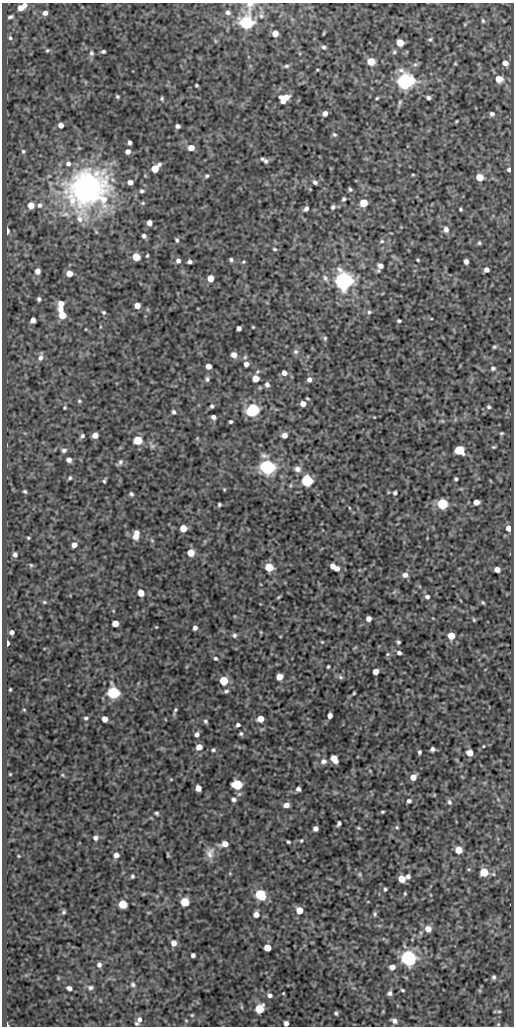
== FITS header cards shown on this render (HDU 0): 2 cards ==
NAXIS1  =                  512
NAXIS2  =                 1024

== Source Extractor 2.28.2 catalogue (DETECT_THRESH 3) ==
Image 512 x 1024 px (HDU 0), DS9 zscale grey, 1 PNG px = 1 image px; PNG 516 x 1028 px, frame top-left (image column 1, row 1024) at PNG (2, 3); no overlay
Background 85.2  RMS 0.58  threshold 1.74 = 3 sigma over >= 5 px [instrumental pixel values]
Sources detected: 286; all 286 listed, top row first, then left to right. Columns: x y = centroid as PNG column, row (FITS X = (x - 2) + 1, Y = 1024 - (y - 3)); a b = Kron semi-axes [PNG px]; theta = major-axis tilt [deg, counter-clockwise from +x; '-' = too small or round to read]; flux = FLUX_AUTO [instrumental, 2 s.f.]
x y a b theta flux
24 5 6 6 - 180
21 8 6 6 - 340
228 12 5 5 - 110
45 13 6 6 - 190
261 16 7 5 -87 87
10 17 8 5 17 93
483 21 6 5 - 68
246 23 9 6 78 8200
465 24 5 4 - 44
324 33 5 3 - 37
275 34 5 5 - 390
10 38 6 5 - 78
430 39 6 5 - 60
215 41 6 3 -71 41
400 42 5 5 - 650
323 47 5 5 - 83
47 50 5 4 - 55
103 51 4 3 - 76
394 52 6 5 - 63
91 53 7 6 - 110
371 62 5 5 - 910
455 63 4 3 - 40
505 63 6 5 - 230
415 64 6 5 - 86
286 66 7 5 1 79
317 70 3 3 - 36
499 79 7 6 - 450
405 81 7 7 - 15000
196 85 3 3 - 58
117 96 4 3 - 54
286 97 13 6 -2 430
377 98 3 3 - 41
428 98 4 4 - 98
162 99 5 5 - 59
283 101 5 4 - 190
400 103 9 4 75 74
325 113 5 4 - 170
492 114 6 5 - 120
456 121 3 2 - 38
61 125 5 4 - 230
177 126 5 4 - 110
334 134 6 5 - 70
129 142 4 3 - 110
191 148 5 5 - 440
23 151 5 5 - 58
128 152 4 4 - 190
262 159 4 3 - 54
266 161 6 6 - 91
68 164 7 6 - 150
155 168 8 5 45 870
509 170 5 5 - 110
413 175 5 3 - 38
207 176 5 4 - 75
479 177 5 5 - 770
130 182 5 4 - 200
315 182 5 4 - 100
87 188 56 47 49 9300
310 189 3 3 - 30
350 189 5 4 - 70
142 191 6 5 - 84
103 199 11 9 -79 480
343 199 5 4 - 69
143 203 6 5 - 58
364 203 5 5 - 980
31 205 5 5 - 470
40 205 7 6 - 140
333 207 6 5 - 94
306 209 5 4 - 120
460 209 3 3 - 54
149 223 5 4 - 190
446 229 7 7 - 190
7 231 5 3 - 220
144 236 5 4 - 120
177 240 6 4 -71 76
382 241 7 5 14 81
479 243 5 5 - 68
274 249 5 4 - 57
147 256 4 3 - 48
136 257 5 5 - 840
231 260 4 4 - 75
418 260 3 3 - 44
178 261 6 6 - 120
466 261 5 4 - 180
189 262 4 4 - 120
244 262 5 4 - 49
380 266 7 6 - 210
486 270 5 5 - 190
38 271 6 5 - 220
69 273 5 5 - 410
210 278 5 5 - 510
325 278 10 6 -59 120
343 281 7 6 - 23000
39 299 5 4 - 84
61 303 6 6 - 310
137 305 5 5 - 360
60 309 7 6 - 280
103 312 5 4 - 66
369 312 6 6 - 75
62 315 6 6 - 600
431 319 5 3 - 32
33 320 5 5 - 230
399 321 4 3 - 65
253 327 3 3 - 34
239 328 4 4 - 140
86 329 4 2 - 27
325 338 6 5 - 63
494 347 5 4 - 63
296 352 6 6 - 100
234 355 5 5 - 290
41 357 11 6 79 180
245 357 5 5 - 61
246 364 5 4 - 180
208 366 5 4 - 310
493 368 7 5 11 92
284 373 5 5 - 210
207 379 7 5 84 97
255 379 6 5 - 480
309 379 5 5 - 150
267 385 6 5 - 120
79 401 5 4 - 61
303 404 6 5 - 310
212 406 4 4 - 80
489 407 5 5 - 74
65 408 4 3 - 46
253 410 6 6 - 6600
173 412 4 4 - 87
213 417 5 4 - 130
374 417 3 2 - 28
442 421 5 5 - 53
231 422 4 3 - 66
501 433 5 4 - 52
95 435 5 5 - 310
284 435 6 5 - 220
82 436 6 5 - 94
138 440 6 5 - 1400
152 446 8 6 0 100
494 447 5 4 - 51
64 450 7 5 11 100
459 450 6 6 - 2100
265 456 12 6 -11 130
69 460 5 4 - 160
120 462 9 5 42 110
267 467 6 6 - 15000
297 469 8 7 - 200
70 478 5 4 - 64
456 479 4 3 - 67
104 481 5 3 - 62
307 481 6 6 - 4600
224 489 4 3 - 40
25 491 3 3 - 61
388 492 5 3 - 36
395 493 4 4 - 84
131 494 5 4 - 75
476 502 5 5 - 330
219 504 4 3 - 62
442 504 6 5 - 3900
183 528 5 5 - 720
508 528 5 5 - 290
136 535 9 5 76 410
28 538 3 3 - 44
152 540 6 5 - 58
74 545 5 4 - 250
191 553 5 5 - 780
15 555 4 4 - 110
31 565 5 4 - 45
332 566 5 4 - 260
269 567 6 5 - 1400
337 569 4 4 - 170
497 569 5 5 - 240
405 575 6 6 - 200
394 592 6 4 71 56
141 593 6 5 - 420
278 597 4 2 - 42
427 597 6 5 - 110
44 602 6 4 -21 48
483 602 5 3 - 54
368 619 5 5 - 220
474 620 4 3 - 48
115 623 5 5 - 480
156 627 3 3 - 30
195 628 4 4 - 130
12 632 4 4 - 150
261 632 4 4 - 37
234 635 6 6 - 96
451 636 5 5 - 670
322 642 4 4 - 36
398 642 4 3 - 69
7 643 5 3 - 190
399 653 4 4 - 110
388 654 5 4 - 49
216 658 5 4 - 69
328 667 4 3 - 49
376 672 5 5 - 340
279 677 5 5 - 430
340 677 8 5 -27 80
224 681 5 5 - 1600
10 689 3 2 - 46
226 691 6 4 10 85
113 693 6 6 - 5900
354 693 3 2 - 39
24 710 4 4 - 40
175 711 8 3 70 84
330 716 5 4 - 180
86 718 5 4 - 75
104 719 5 5 - 400
260 719 5 5 - 480
205 721 6 4 -47 72
238 725 4 3 - 92
197 734 6 5 - 140
241 734 5 5 - 71
483 746 3 2 - 32
199 747 5 5 - 450
432 749 4 4 - 120
213 750 5 4 - 65
419 752 4 3 - 83
469 753 5 5 - 380
334 759 7 5 -55 560
323 761 8 6 7 180
370 771 5 3 - 32
10 774 3 3 - 34
62 775 5 4 - 43
413 777 6 5 - 370
171 779 5 3 - 37
237 785 6 5 - 2700
198 788 5 5 - 330
298 789 4 4 - 120
434 795 4 2 - 30
234 799 5 5 - 120
409 801 5 4 - 98
449 802 7 6 - 110
286 805 6 5 - 230
383 812 4 3 - 51
156 813 5 4 - 69
339 823 5 4 - 100
397 827 5 4 - 53
358 828 5 4 - 50
316 829 5 5 - 170
95 838 5 5 - 130
301 840 5 4 - 46
288 842 4 3 - 61
225 844 7 5 10 360
458 850 5 5 - 710
210 853 17 11 76 310
116 855 5 5 - 230
168 855 4 2 - 41
18 856 4 3 - 32
484 872 5 5 - 1200
230 874 5 3 - 34
359 874 5 5 - 58
132 876 4 4 - 73
408 876 6 5 - 97
402 879 6 5 - 600
385 889 4 3 - 67
405 894 5 4 - 48
260 895 7 5 -48 2800
185 902 6 5 - 1300
123 904 5 5 - 1400
299 910 5 5 - 700
64 912 5 4 - 67
256 914 6 6 - 260
375 914 6 4 -81 75
428 929 7 7 - 320
174 943 6 5 - 260
267 948 5 5 - 570
193 955 4 4 - 110
408 958 6 6 - 14000
99 965 6 5 - 140
392 967 6 5 - 230
494 977 4 4 - 80
133 984 7 6 - 98
90 987 7 6 - 110
69 988 5 4 - 150
402 990 4 3 - 55
283 993 3 2 - 32
390 993 5 5 - 120
270 995 6 5 - 120
259 1009 6 5 - 1600
499 1011 6 3 1 44
336 1013 4 4 - 70
192 1015 4 4 - 40
139 1019 8 6 63 160
394 1021 6 5 - 140
136 1023 5 4 - 55
286 1023 5 4 - 160
498 1024 4 4 - 36
7 1025 5 2 - 40
At the frame edge (FLAGS 8, measured only in part): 3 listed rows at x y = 246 23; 286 1023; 7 1025

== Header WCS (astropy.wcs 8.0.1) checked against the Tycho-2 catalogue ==
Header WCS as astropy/WCSLIB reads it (CRVAL/CRPIX/CD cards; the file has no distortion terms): RA---SIN/DEC--SIN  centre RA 10:26:08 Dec -35:03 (156.53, -35.05 deg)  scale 1 arcsec/px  FOV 8.5' x 17.1'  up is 0 deg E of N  parity normal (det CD < 0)
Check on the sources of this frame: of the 60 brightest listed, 3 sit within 1.5 arcsec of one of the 8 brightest Tycho-2 stars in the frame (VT <= 13.05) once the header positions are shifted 0.37 arcsec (0.36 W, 0.09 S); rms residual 0.31 arcsec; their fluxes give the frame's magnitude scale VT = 22.76 - 2.5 log10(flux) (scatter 0.08 mag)
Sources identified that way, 3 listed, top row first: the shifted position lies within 1.5 arcsec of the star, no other Tycho-2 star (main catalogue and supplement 1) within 3.0 arcsec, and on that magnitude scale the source's flux lands within +1.5 / -3 mag of the star's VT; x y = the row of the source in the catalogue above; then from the Tycho-2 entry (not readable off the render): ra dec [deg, ICRS J2000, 3 dp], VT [Tycho-2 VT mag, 2 dp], TYC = Tycho-2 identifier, HIP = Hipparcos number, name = IAU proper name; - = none
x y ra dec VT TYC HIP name
246 23 156.539 -34.918 13.05 7192-1602-1 - -
343 281 156.506 -34.989 11.86 7192-698-1 - -
267 467 156.532 -35.041 12.08 7192-1046-1 - -